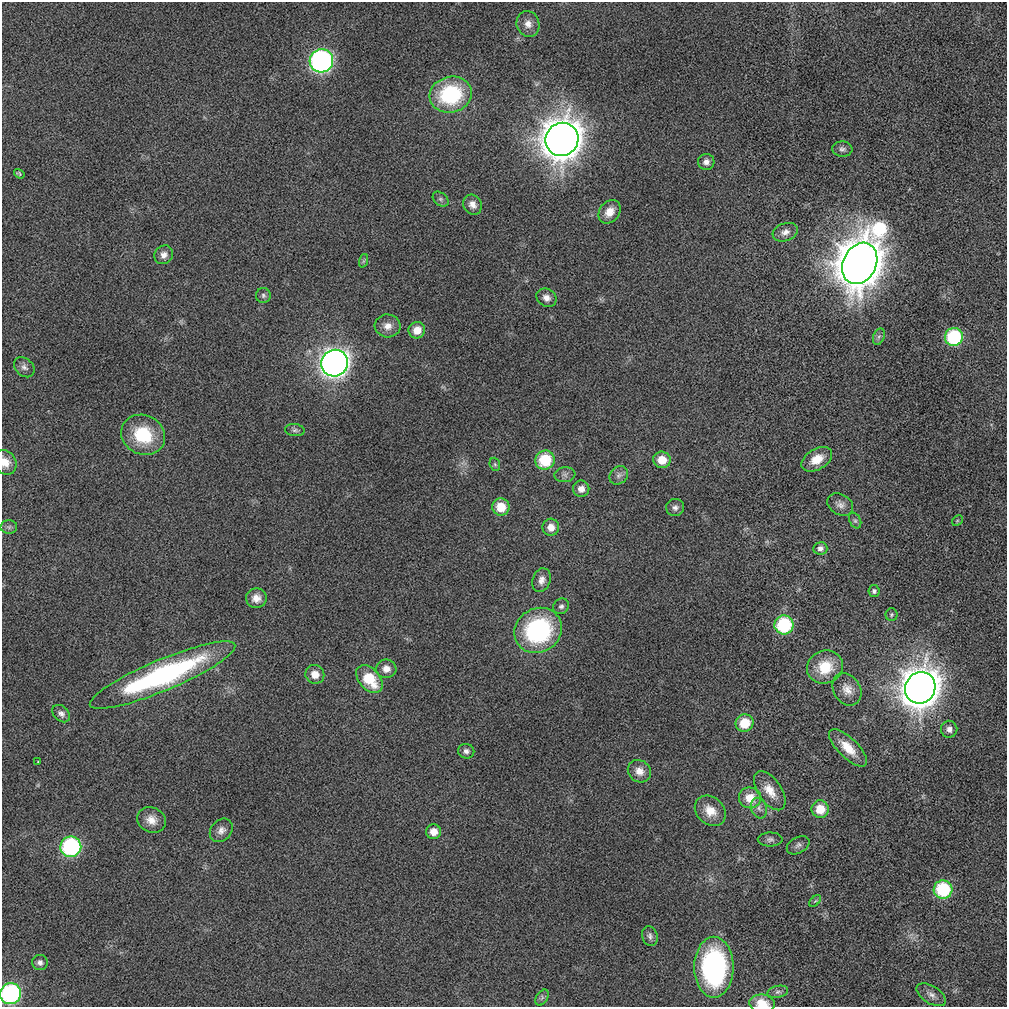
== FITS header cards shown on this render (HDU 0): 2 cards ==
NAXIS1  =                 1005 / Number of pixels along this axis
NAXIS2  =                 1005 / Number of pixels along this axis

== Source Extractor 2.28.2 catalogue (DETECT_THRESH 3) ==
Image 1005 x 1005 px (HDU 0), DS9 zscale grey, 1 PNG px = 1 image px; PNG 1009 x 1009 px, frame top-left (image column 1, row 1005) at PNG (2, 2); each listed source drawn as its Kron ellipse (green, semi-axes under 4 px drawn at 4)
Background -1.28e-13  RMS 8.0e-12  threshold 2.39e-11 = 3 sigma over >= 5 px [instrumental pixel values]
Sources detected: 82; all 82 listed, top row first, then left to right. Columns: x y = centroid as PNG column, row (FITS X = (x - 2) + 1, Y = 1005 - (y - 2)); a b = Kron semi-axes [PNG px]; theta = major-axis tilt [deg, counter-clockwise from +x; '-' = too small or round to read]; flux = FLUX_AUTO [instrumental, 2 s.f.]
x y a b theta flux
528 24 13 11 -72 4.6e-09
321 61 12 11 - 1.5e-07
451 95 21 18 14 4.7e-08
562 139 17 16 - 1.3e-06
842 149 10 7 -2 2.0e-09
706 162 8 8 - 2.8e-09
19 174 6 4 -35 7.2e-10
441 199 9 6 -41 1.5e-09
472 205 10 9 - 3.6e-09
610 212 13 10 53 6.4e-09
785 232 13 9 19 3.3e-09
164 255 10 9 - 3.4e-09
363 261 7 4 71 9.1e-10
860 263 21 16 63 2.1e-06
263 295 7 7 - 1.4e-09
546 298 10 8 -31 3.7e-09
388 326 13 11 -7 4.8e-09
417 330 8 8 - 6.8e-09
879 337 9 5 70 1.7e-09
954 337 9 9 - 4.5e-08
335 363 14 13 - 4.1e-07
24 367 11 8 -43 2.4e-09
295 430 10 6 -6 1.5e-09
143 435 22 19 -25 2.9e-08
817 459 17 10 31 9.6e-09
545 460 10 9 - 2.4e-08
662 460 9 8 - 8.8e-09
5 462 13 10 -57 5.8e-09
495 464 7 5 -69 8.7e-10
565 475 10 7 8 2.1e-09
619 475 10 8 44 2.4e-09
581 489 8 8 - 4.1e-09
840 505 14 10 -31 3.3e-09
501 507 9 8 - 1.1e-08
675 508 9 8 - 2.1e-09
855 521 8 5 -63 1.2e-09
957 521 6 4 46 8.3e-10
9 527 8 7 - 1.5e-09
551 527 8 8 - 5.0e-09
820 548 7 6 - 2.2e-09
541 580 12 8 74 3.5e-09
874 591 6 5 - 1.2e-09
256 598 10 9 - 4.6e-09
561 606 8 7 - 1.7e-09
891 615 6 6 - 9.5e-10
784 625 9 9 - 3.9e-08
538 630 24 22 34 7.6e-08
825 667 18 16 25 1.7e-08
386 669 10 9 - 4.8e-09
315 674 10 9 - 6.1e-09
163 675 78 15 23 1.2e-07
369 679 16 10 -48 2.1e-08
920 688 16 15 - 1.3e-06
847 689 17 13 -58 5.9e-09
61 714 10 7 -42 2.3e-09
744 723 9 8 - 1.4e-08
949 729 8 8 - 3.1e-09
848 748 25 10 -44 1.1e-08
466 751 8 7 - 2.2e-09
38 761 3 2 - 3.1e-10
639 771 12 10 -39 5.1e-09
770 791 22 11 -56 8.2e-09
750 798 11 10 - 1.1e-08
759 808 10 8 -72 2.6e-09
820 809 9 8 - 1.1e-08
710 811 17 13 -42 9.1e-09
151 820 15 12 -25 6.0e-09
221 830 13 10 47 3.6e-09
433 832 7 7 - 5.4e-09
770 839 12 7 1 2.0e-09
798 845 12 8 30 2.2e-09
71 847 10 10 - 7.1e-08
943 890 9 9 - 3.9e-08
815 901 7 4 44 8.5e-10
650 936 10 7 -74 2.0e-09
40 963 8 7 - 2.1e-09
714 967 30 19 -90 9.4e-08
778 992 10 6 12 1.9e-09
11 994 10 10 - 8.7e-08
931 995 16 8 -32 3.5e-09
542 998 9 5 58 1.4e-09
762 1003 13 9 -7 8.7e-09
At the frame edge (FLAGS 8, measured only in part): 3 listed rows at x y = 5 462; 11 994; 762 1003